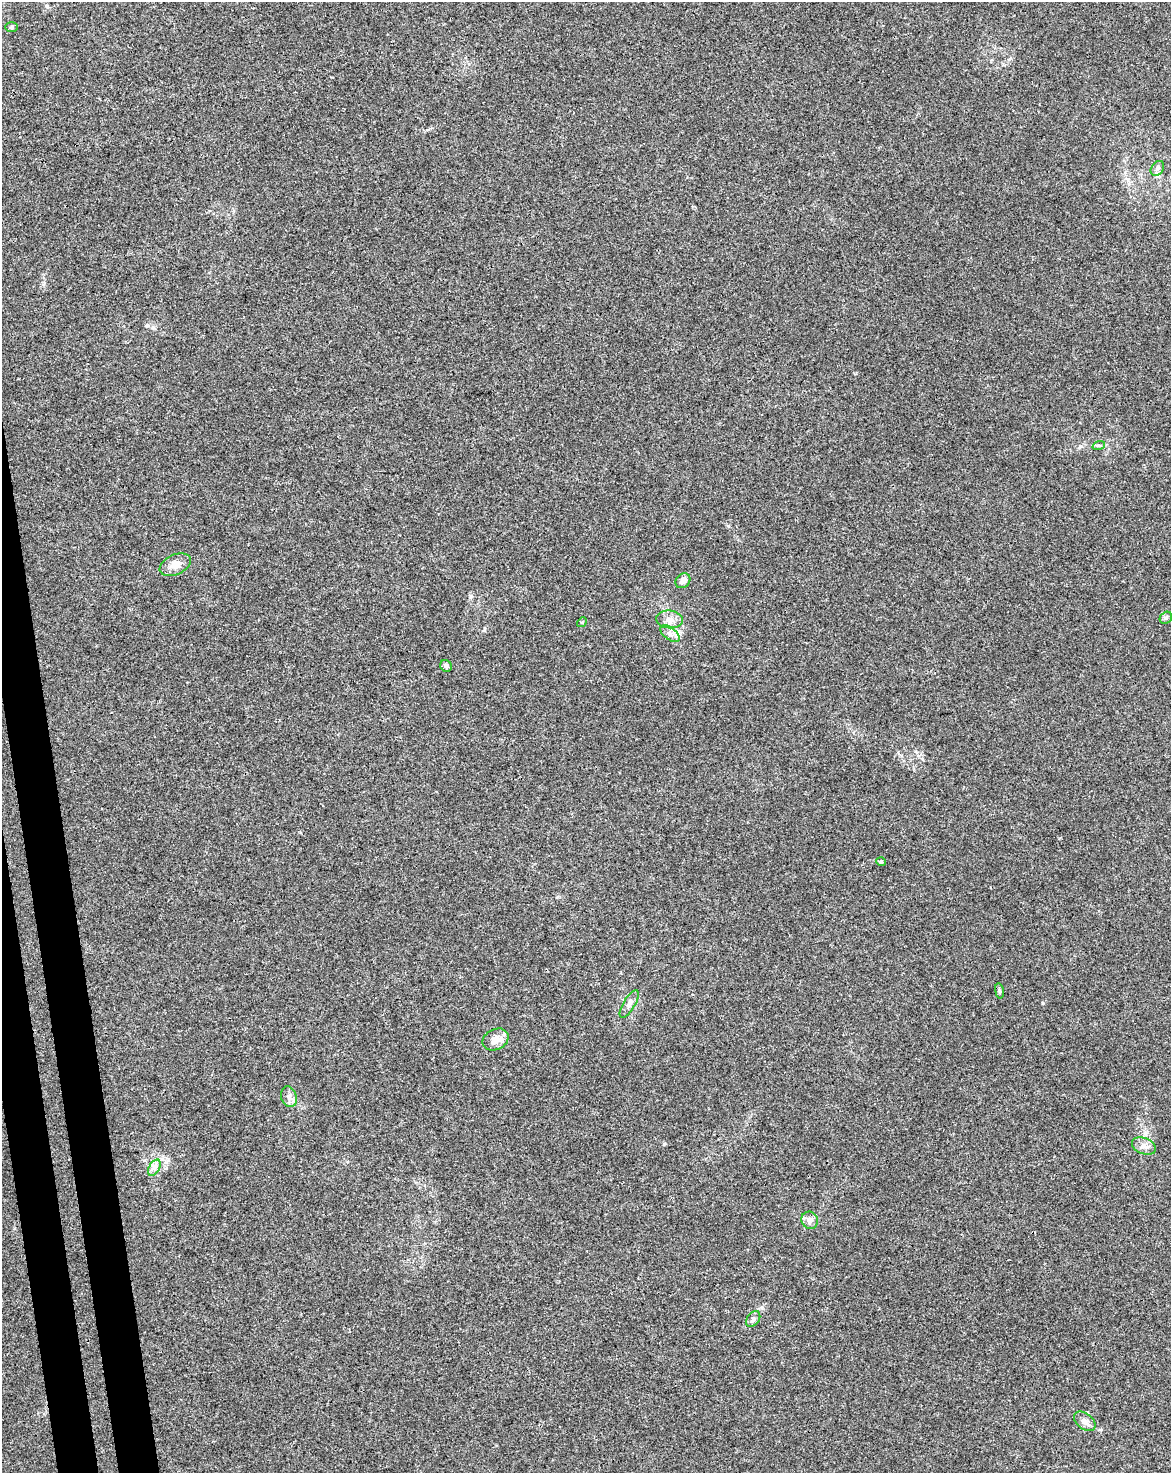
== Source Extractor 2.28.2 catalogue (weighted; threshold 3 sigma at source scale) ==
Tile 7 of 4 x 3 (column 3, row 2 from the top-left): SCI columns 2396-3564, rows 1538-3008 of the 4791 x 4502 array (HDU 1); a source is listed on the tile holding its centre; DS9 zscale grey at full resolution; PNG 1173 x 1475 px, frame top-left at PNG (2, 2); each listed source drawn as its Kron ellipse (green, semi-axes under 4 px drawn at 4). Shown black and unused: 3% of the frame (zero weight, under 3 of 4 exposures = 5% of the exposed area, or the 3 px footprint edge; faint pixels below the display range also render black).
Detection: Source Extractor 2.28.2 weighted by HDU 2 'WHT'; one run over the whole footprint, this tile lists its part. Background 0.00476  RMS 0.003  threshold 0.0135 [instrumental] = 3 sigma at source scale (4.5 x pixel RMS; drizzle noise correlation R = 1.50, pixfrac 1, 0.0396/0.0396 arcsec/px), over >= 5 px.
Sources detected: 20; all 20 listed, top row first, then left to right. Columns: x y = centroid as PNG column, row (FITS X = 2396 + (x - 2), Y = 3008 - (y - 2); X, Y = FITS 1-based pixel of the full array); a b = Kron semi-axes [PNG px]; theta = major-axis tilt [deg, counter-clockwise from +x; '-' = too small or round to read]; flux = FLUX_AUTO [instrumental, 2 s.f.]
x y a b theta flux
12 27 6 5 - 0.48
1157 168 8 6 55 0.91
1099 445 6 4 18 0.48
175 565 16 10 25 2.7
683 581 8 6 45 1.8
1166 618 7 5 43 0.63
669 619 13 9 -6 2.1
582 622 5 4 - 0.34
670 634 11 6 -39 1.5
446 666 6 5 - 0.89
881 862 5 4 - 0.66
999 991 8 4 -81 0.46
629 1004 16 6 59 1.3
496 1039 14 10 26 3.2
289 1097 10 7 -71 1.6
1144 1146 12 8 -20 1.7
154 1168 9 5 59 1.1
810 1220 9 8 - 1.2
753 1319 9 6 55 0.99
1085 1421 12 7 -39 1.8
Unlisted compact peaks at least as high as the median listed source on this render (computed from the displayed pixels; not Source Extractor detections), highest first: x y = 1043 1003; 664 1144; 471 596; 484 630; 728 526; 762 1308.